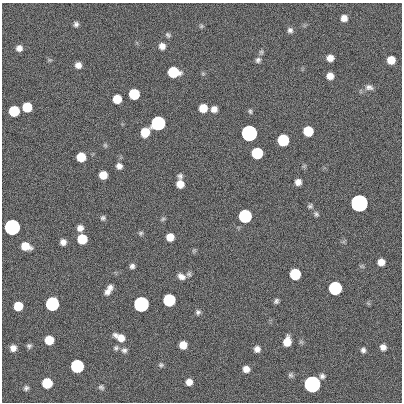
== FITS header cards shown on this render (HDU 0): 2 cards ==
NAXIS1  =                  400
NAXIS2  =                  400

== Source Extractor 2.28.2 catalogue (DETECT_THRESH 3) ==
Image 400 x 400 px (HDU 0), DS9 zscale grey, 1 PNG px = 1 image px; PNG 404 x 404 px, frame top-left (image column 1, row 400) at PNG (2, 3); no overlay
Background 0.692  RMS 33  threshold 100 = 3 sigma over >= 5 px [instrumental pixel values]
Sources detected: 88; all 88 listed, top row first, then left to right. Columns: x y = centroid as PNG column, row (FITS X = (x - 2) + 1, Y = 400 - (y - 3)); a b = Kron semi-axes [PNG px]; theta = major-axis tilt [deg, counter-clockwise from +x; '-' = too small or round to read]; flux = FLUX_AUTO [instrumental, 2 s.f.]
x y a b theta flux
344 18 6 6 - 1.5e+04
76 24 6 5 - 6.3e+03
201 26 7 5 3 3.6e+03
290 30 7 7 - 7.4e+03
168 35 7 5 -45 4.8e+03
162 46 7 7 - 1.4e+04
19 48 6 6 - 1.2e+04
261 52 7 6 - 4.9e+03
330 58 6 6 - 1.7e+04
50 60 6 5 - 3.2e+03
258 60 7 7 - 6.5e+03
391 60 7 6 - 3.1e+04
78 65 6 6 - 1.4e+04
173 72 8 7 - 1.2e+05
203 74 6 4 -1 2.6e+03
330 76 6 6 - 1.9e+04
369 87 11 7 -10 9.7e+03
134 94 7 7 - 1.2e+05
117 99 7 7 - 4.6e+04
27 107 7 7 - 7.2e+04
203 108 7 6 - 3.9e+04
214 109 7 6 - 1.4e+04
14 111 7 7 - 1.2e+05
250 111 7 5 -73 4.3e+03
158 123 7 7 - 1.0e+06
308 131 7 7 - 9.0e+04
145 132 8 7 - 5.1e+04
249 133 7 7 - 3.5e+06
283 140 7 7 - 2.1e+05
105 145 6 5 - 3.5e+03
257 153 7 7 - 1.8e+05
81 157 7 7 - 5.7e+04
119 166 7 7 - 1.1e+04
103 175 6 6 - 3.4e+04
180 176 7 6 - 6.0e+03
298 182 6 6 - 1.5e+04
180 184 7 6 - 2.4e+04
359 203 7 7 - 1.1e+07
310 206 7 5 38 4.4e+03
316 214 7 5 -52 4.8e+03
245 216 7 7 - 5.4e+05
103 218 7 6 - 5.0e+03
163 219 7 4 36 3.7e+03
12 227 7 7 - 2.9e+06
80 228 7 6 - 1.3e+04
141 233 6 6 - 4.3e+03
170 237 6 6 - 2.8e+04
82 239 7 7 - 7.7e+04
63 242 6 5 - 1.2e+04
25 246 9 6 -20 3.7e+04
194 250 6 5 - 3.3e+03
381 262 6 6 - 2.0e+04
132 266 6 5 - 6.8e+03
362 266 7 5 -7 3.4e+03
189 274 7 6 - 5.2e+03
295 274 7 7 - 1.4e+05
181 276 9 6 -30 1.3e+04
110 287 7 6 - 9.8e+03
335 288 7 7 - 5.7e+05
107 292 8 7 - 9.8e+03
169 300 7 7 - 3.1e+05
276 301 5 4 - 5.6e+03
368 303 6 4 -19 3.1e+03
52 304 8 7 - 6.1e+05
141 304 7 7 - 2.1e+06
18 306 7 7 - 5.0e+04
198 312 7 6 - 5.8e+03
120 337 13 7 -28 2.5e+04
49 340 7 7 - 4.8e+04
287 341 8 6 80 3.3e+04
183 345 6 6 - 2.9e+04
29 346 6 6 - 5.3e+03
383 347 7 7 - 1.2e+04
13 348 6 6 - 1.3e+04
116 348 7 6 - 5.1e+03
257 349 7 6 - 1.2e+04
124 350 8 7 - 7.2e+03
363 350 6 5 - 7.0e+03
161 365 7 6 - 4.8e+03
77 366 7 7 - 5.2e+05
246 369 7 6 - 1.6e+04
290 375 7 6 - 5.4e+03
322 376 7 6 - 7.1e+03
189 382 6 6 - 1.5e+04
47 383 7 7 - 9.8e+04
312 384 7 7 - 5.5e+06
101 387 8 6 -42 5.1e+03
26 388 6 6 - 5.3e+03